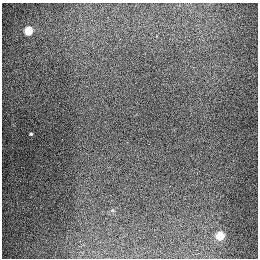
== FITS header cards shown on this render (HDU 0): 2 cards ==
NAXIS1  =                  256
NAXIS2  =                  256

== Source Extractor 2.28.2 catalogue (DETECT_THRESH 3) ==
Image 256 x 256 px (HDU 0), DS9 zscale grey, 1 PNG px = 1 image px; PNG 260 x 260 px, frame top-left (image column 1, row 256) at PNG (2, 3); no overlay
Background 1310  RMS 27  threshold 81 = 3 sigma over >= 5 px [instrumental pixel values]
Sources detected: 4; all 4 listed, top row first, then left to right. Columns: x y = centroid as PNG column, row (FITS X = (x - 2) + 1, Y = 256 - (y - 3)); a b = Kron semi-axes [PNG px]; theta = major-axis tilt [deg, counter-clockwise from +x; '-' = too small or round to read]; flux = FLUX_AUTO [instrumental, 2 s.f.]
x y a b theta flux
28 30 5 5 - 92000
31 134 3 3 - 2200
149 144 2 2 - 1700
220 236 5 5 - 74000